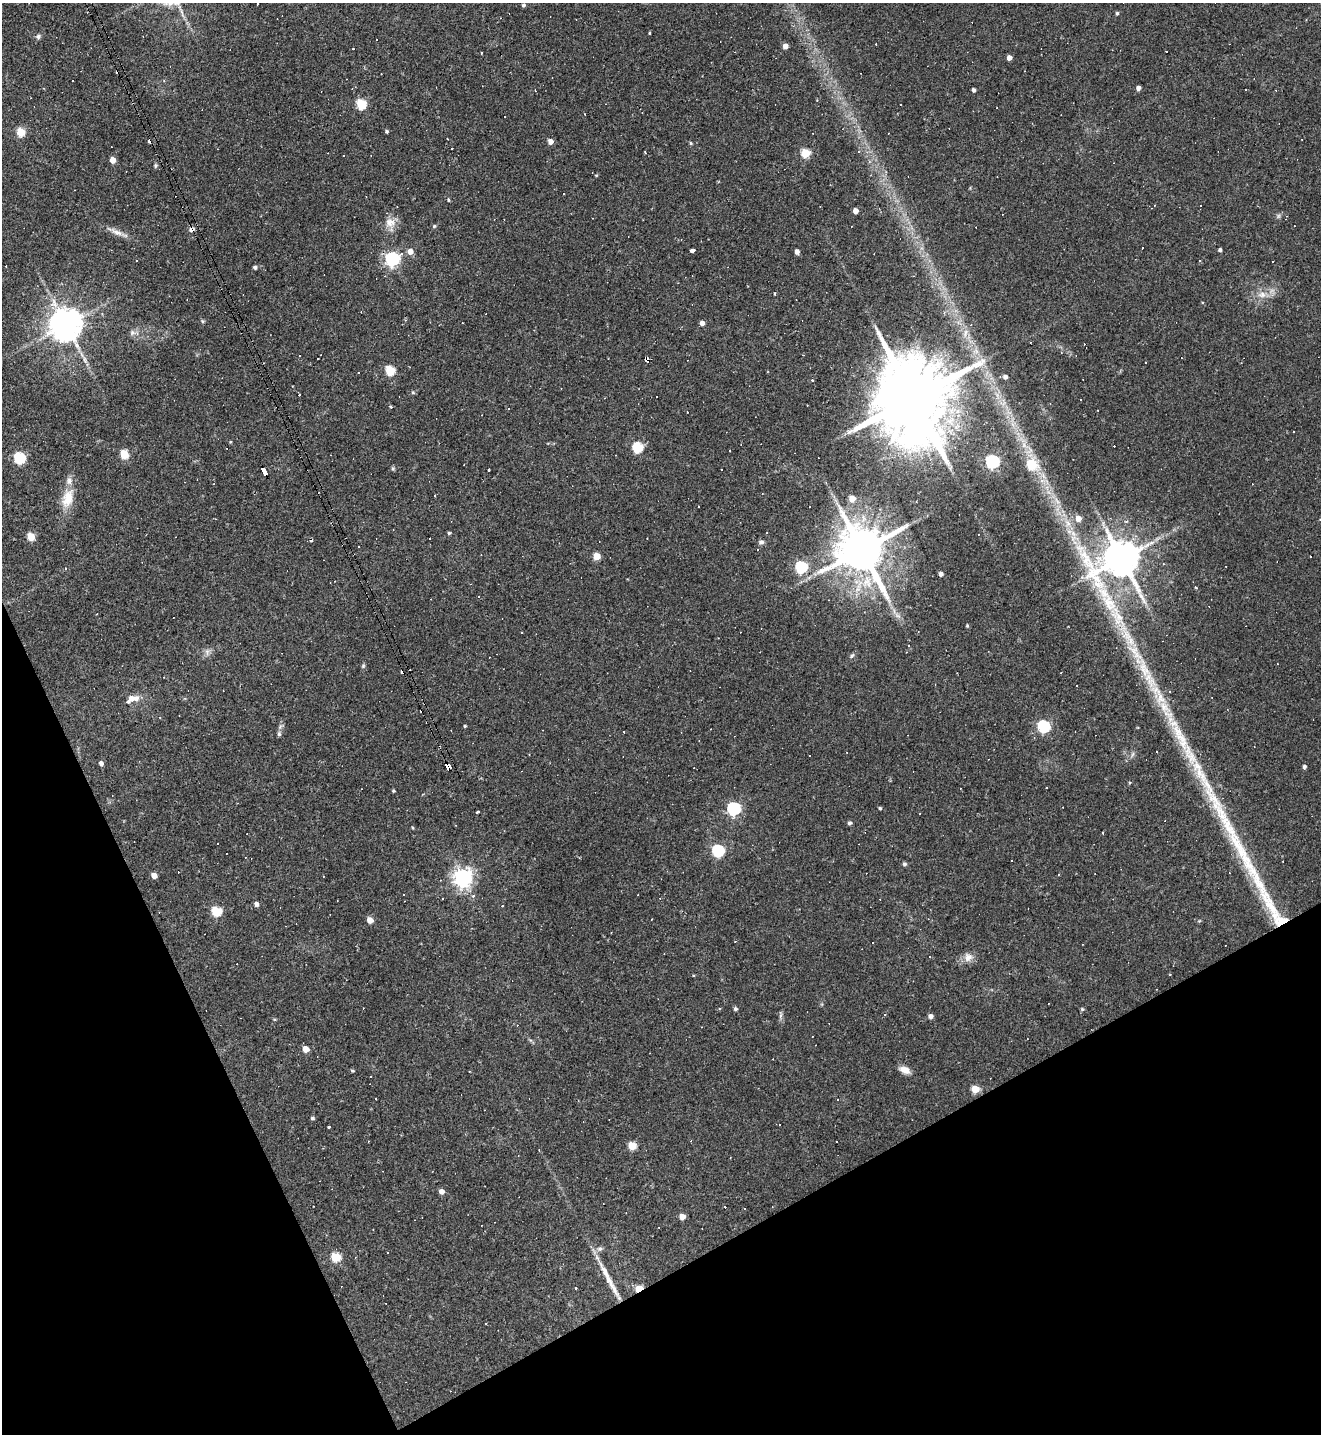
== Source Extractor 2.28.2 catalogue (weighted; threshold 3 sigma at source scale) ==
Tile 14 of 4 x 4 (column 2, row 4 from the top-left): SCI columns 1607-2925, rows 1-1432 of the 5717 x 5726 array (HDU 1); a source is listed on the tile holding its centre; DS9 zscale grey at full resolution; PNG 1323 x 1436 px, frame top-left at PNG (2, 3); no overlay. Shown black and unused: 22% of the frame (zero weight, under 2 of 3 exposures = <1% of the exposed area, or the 3 px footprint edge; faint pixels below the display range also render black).
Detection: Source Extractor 2.28.2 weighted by HDU 2 'WHT'; one run over the whole footprint, this tile lists its part. Background 0.065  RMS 0.0054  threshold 0.0241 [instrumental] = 3 sigma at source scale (4.5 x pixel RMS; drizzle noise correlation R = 1.50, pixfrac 1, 0.05/0.05 arcsec/px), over >= 5 px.
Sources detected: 230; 1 too faint to see at this stretch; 81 cosmic-ray / hot-pixel residue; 2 long thin detections or spike segments (spike, bleed or trail) — not listed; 1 inside a brighter listed object's ellipse — not listed separately; the other 145 listed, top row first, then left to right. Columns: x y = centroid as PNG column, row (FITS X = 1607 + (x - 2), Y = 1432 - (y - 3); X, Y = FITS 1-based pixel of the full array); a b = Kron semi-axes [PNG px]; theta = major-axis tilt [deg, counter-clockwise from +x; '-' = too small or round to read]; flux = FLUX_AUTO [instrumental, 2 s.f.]
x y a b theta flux
523 5 4 4 - 1.2
1117 13 4 4 - 0.79
38 36 8 6 58 1.3
876 44 2 2 - 0.38
785 46 4 4 - 3.7
1166 51 2 2 - 0.32
1009 58 4 4 - 3.4
72 80 2 2 - 0.47
164 81 4 3 - 0.46
1138 88 4 4 - 2.4
973 90 4 3 - 1.6
361 104 5 5 - 33
900 104 2 2 - 0.42
585 114 3 2 - 0.4
386 131 4 4 - 0.86
20 132 5 5 - 22
550 141 5 5 - 3.7
691 143 6 4 -88 0.58
645 152 3 2 - 0.59
858 152 4 3 - 0.52
805 153 5 5 - 24
113 160 5 4 - 5.8
155 166 8 4 89 0.76
596 175 5 3 - 0.45
564 194 3 3 - 2.3
448 200 5 4 - 0.61
1154 205 3 2 - 0.4
1200 205 3 3 - 5.1
855 211 4 4 - 4.1
390 222 15 14 - 5.5
434 226 5 5 - 0.73
117 232 19 6 -19 3.8
681 239 4 3 - 0.44
1220 250 3 3 - 1.1
410 251 6 5 - 3.9
693 251 4 3 - 5.3
797 252 4 4 - 2.4
392 259 6 6 - 140
255 267 4 4 - 1.3
774 294 3 3 - 1.1
1262 295 11 8 5 4.1
202 321 6 4 -88 0.68
702 323 4 4 - 2.8
65 325 9 9 - 1100
132 332 8 7 - 1.9
1030 342 2 2 - 0.35
1061 352 3 3 - 0.36
85 360 11 4 -74 2
647 360 5 4 - 4.6
1145 362 3 3 - 0.66
390 370 5 5 - 28
1005 377 5 5 - 2
812 380 3 3 - 1.2
413 392 5 5 - 0.74
912 397 28 17 -67 9800
391 407 3 3 - 1
687 412 2 2 - 0.34
230 442 4 3 - 0.48
637 447 5 5 - 38
730 450 3 2 - 0.68
124 454 5 5 - 21
20 458 6 5 - 54
992 461 6 6 - 84
1031 465 7 6 - 19
393 468 6 5 - 0.73
489 470 3 2 - 0.67
722 470 3 3 - 1.3
264 472 7 4 -64 29
1042 481 7 6 - 2.1
68 498 28 15 74 11
852 499 5 5 - 6.8
1078 518 5 5 - 5.1
449 533 4 4 - 0.71
31 536 5 5 - 15
761 542 7 6 - 1.5
862 550 14 12 -62 2900
596 556 5 5 - 10
1121 558 13 11 9 1600
801 567 6 6 - 62
65 568 3 2 - 0.35
941 574 4 4 - 1.9
1109 603 33 17 -63 25
97 614 3 2 - 0.39
898 616 9 4 -19 1.5
967 625 4 3 - 0.58
918 632 3 2 - 0.34
908 645 3 3 - 1.1
207 652 9 6 -90 1.9
852 656 8 5 49 1
363 666 6 4 46 0.72
132 698 14 7 17 6
465 726 4 3 - 0.57
1044 726 6 6 - 71
279 734 7 5 -90 1.1
1133 754 7 4 70 1
101 763 4 4 - 1.9
1304 766 4 4 - 1.1
447 767 6 4 -57 72
1129 783 5 3 - 0.53
393 791 4 3 - 0.64
734 808 6 6 - 84
880 808 4 4 - 0.71
477 812 4 3 - 2
849 823 4 4 - 1.3
412 827 4 3 - 0.46
1102 833 3 2 - 0.56
218 843 3 3 - 0.77
718 850 6 6 - 63
1012 861 2 2 - 0.46
904 864 4 4 - 1.2
154 876 5 4 - 4.2
463 877 7 7 - 280
404 895 2 2 - 0.4
473 896 3 3 - 1.9
256 904 6 5 - 1.6
502 906 3 3 - 0.43
216 911 6 5 - 31
1275 912 73 16 -56 34
370 920 5 5 - 5.1
873 943 2 2 - 0.45
968 957 13 12 - 3.9
694 976 3 3 - 0.56
735 1009 4 4 - 1.1
1082 1009 5 5 - 0.76
885 1014 3 2 - 0.4
781 1015 8 4 71 1.2
930 1016 5 5 - 2
305 1049 5 4 - 7.2
904 1070 13 7 -24 4.1
352 1071 5 4 - 0.63
469 1071 3 2 - 0.41
975 1089 5 5 - 12
312 1118 4 4 - 0.89
780 1125 3 2 - 0.64
632 1146 5 5 - 15
539 1150 3 3 - 0.31
730 1158 3 2 - 0.3
441 1191 5 5 - 3.1
772 1207 3 2 - 0.34
682 1217 5 4 - 5
599 1249 7 5 -17 1.4
335 1257 6 5 - 26
610 1283 49 7 -58 11
576 1288 3 2 - 0.73
639 1289 5 4 - 12
Overlapping masked pixels (flux is a lower limit): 5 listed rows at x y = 647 360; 264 472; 447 767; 1275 912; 639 1289